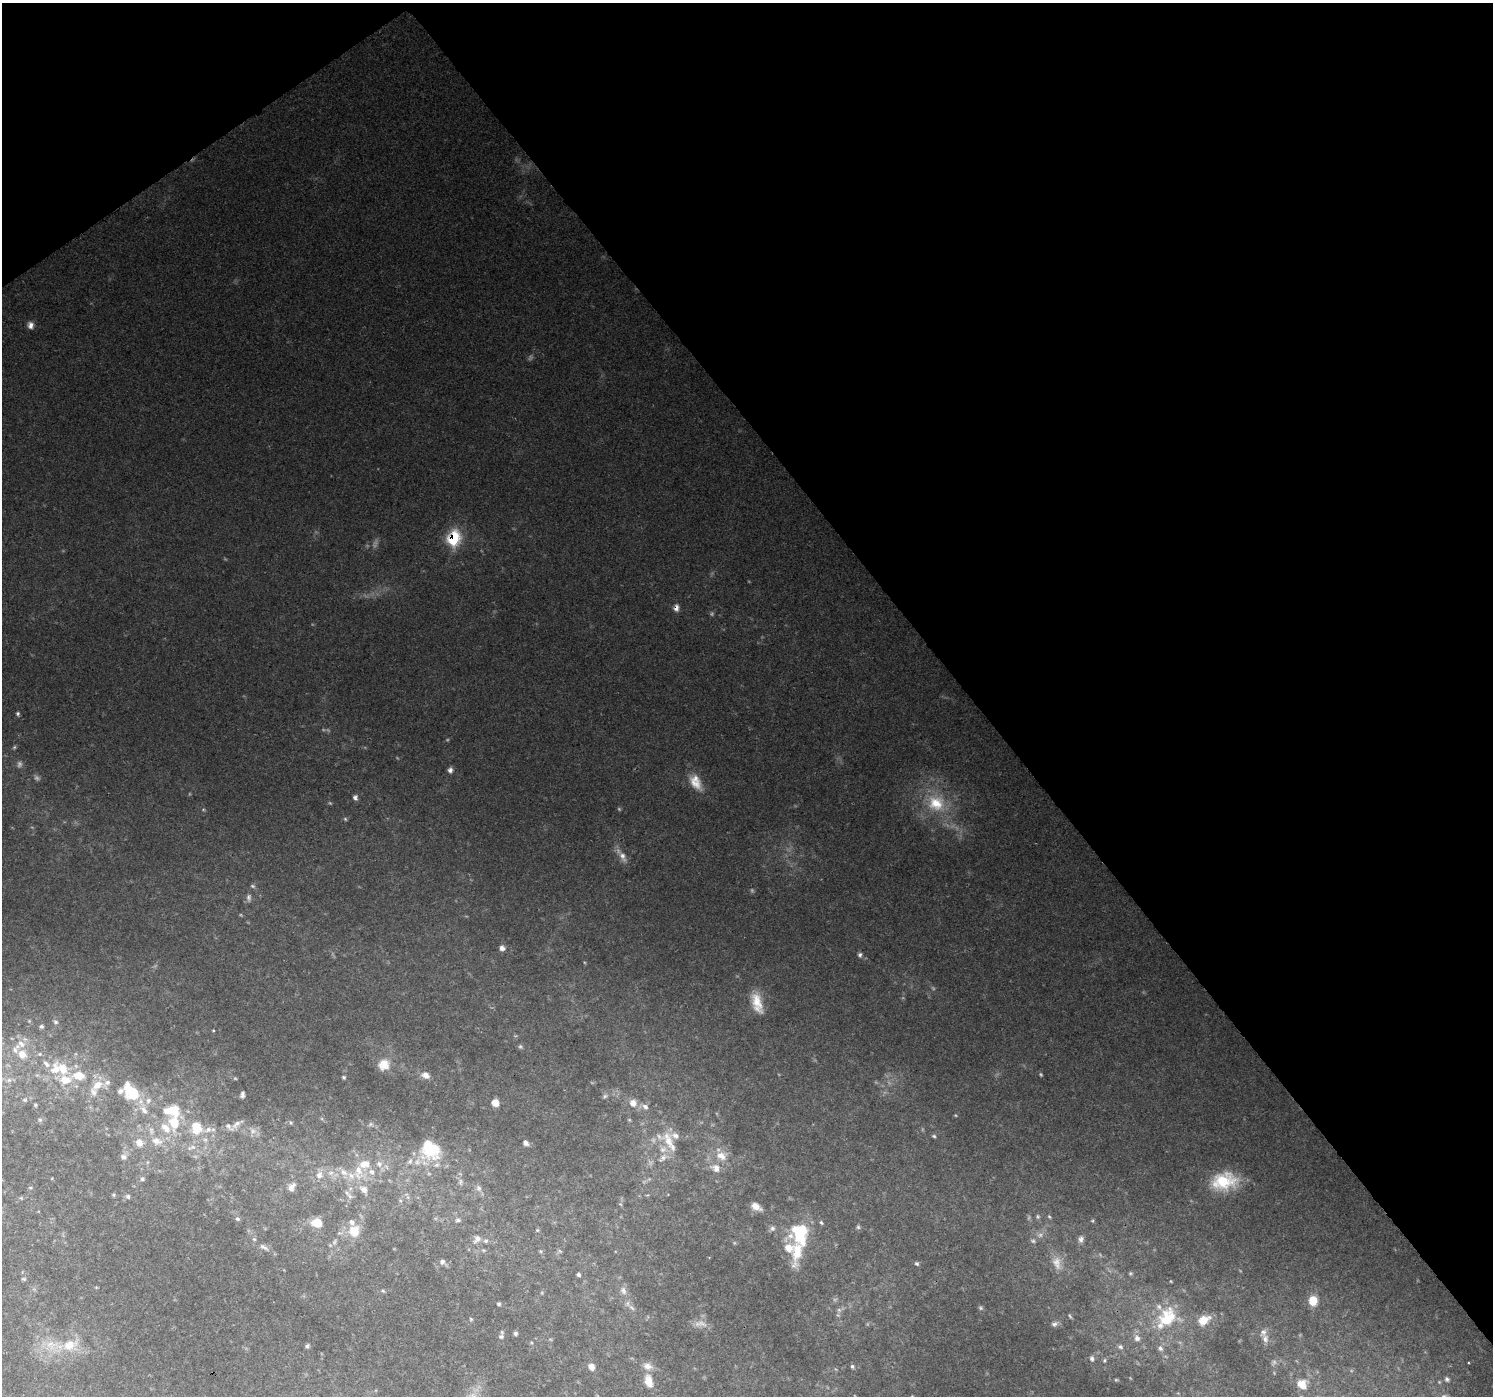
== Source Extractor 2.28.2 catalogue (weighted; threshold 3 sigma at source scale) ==
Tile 3 of 4 x 4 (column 3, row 1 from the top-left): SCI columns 2982-4472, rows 4314-5707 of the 5964 x 5901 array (HDU 1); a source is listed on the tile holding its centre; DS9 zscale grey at full resolution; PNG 1495 x 1398 px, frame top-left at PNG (2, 3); no overlay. Shown black and unused: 38% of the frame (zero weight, under 2 of 3 exposures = <1% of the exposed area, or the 3 px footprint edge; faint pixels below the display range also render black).
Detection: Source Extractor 2.28.2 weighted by HDU 2 'WHT'; one run over the whole footprint, this tile lists its part. Background 0.123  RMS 0.0074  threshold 0.0334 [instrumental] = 3 sigma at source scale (4.5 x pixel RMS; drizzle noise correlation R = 1.50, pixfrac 1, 0.0396/0.0396 arcsec/px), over >= 5 px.
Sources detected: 188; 28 too faint to see at this stretch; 1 inside a brighter object's white glare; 1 cosmic-ray / hot-pixel residue — not listed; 35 inside a brighter listed object's ellipse — not listed separately; the other 123 listed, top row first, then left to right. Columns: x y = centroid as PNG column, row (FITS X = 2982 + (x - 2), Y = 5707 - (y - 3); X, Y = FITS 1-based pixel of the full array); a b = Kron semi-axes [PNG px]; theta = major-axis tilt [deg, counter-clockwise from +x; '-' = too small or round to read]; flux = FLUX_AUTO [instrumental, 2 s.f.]
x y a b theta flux
31 325 8 7 - 4.5
453 539 11 8 74 62
676 608 9 7 82 3.9
18 714 6 5 - 1.4
450 770 7 6 - 2.8
695 782 24 14 -61 14
355 797 7 6 - 2.3
936 803 28 24 -27 38
623 857 18 9 -62 6.9
249 898 11 7 -87 2.9
502 948 7 7 - 3.5
860 955 6 5 - 2
757 1003 28 12 -73 16
29 1021 5 4 - 0.81
55 1022 7 6 - 1.8
41 1026 6 5 - 1.7
213 1030 4 3 - 0.68
520 1047 6 5 - 1.3
22 1054 14 12 -54 9.9
46 1064 12 6 -49 3.8
384 1064 16 15 - 12
63 1068 22 13 -53 18
425 1075 12 9 -22 5.1
344 1077 5 5 - 1.2
9 1080 6 6 - 2.4
97 1085 17 12 37 12
131 1092 24 15 -51 33
242 1095 7 4 81 2.2
605 1096 8 6 45 1.8
25 1100 8 5 45 1.7
495 1103 7 7 - 7.1
633 1103 11 10 - 7.1
35 1105 5 4 - 0.93
645 1107 10 8 -35 3.9
40 1120 6 5 - 1.5
629 1120 5 4 - 0.88
174 1123 19 12 -83 23
291 1123 5 4 - 0.96
236 1124 19 7 35 4.3
370 1124 7 5 47 1.5
196 1128 19 15 -87 20
253 1131 11 9 -44 4.3
934 1136 6 5 - 1.3
157 1141 17 12 -15 12
668 1141 28 13 -68 18
139 1142 11 10 - 7.3
526 1143 7 6 - 3
191 1147 15 7 16 5
430 1150 27 23 -35 40
722 1156 17 13 -17 12
123 1157 9 8 - 3
410 1161 11 7 63 3.8
379 1164 10 9 - 5.1
715 1168 15 11 -28 8.7
358 1171 26 18 -74 23
331 1173 9 7 2 4.2
319 1175 12 11 - 6.8
142 1179 7 6 - 1.8
1224 1181 28 18 9 34
461 1182 10 6 -87 2.5
291 1187 12 8 59 5.2
30 1188 6 4 0 0.95
479 1188 10 8 -74 3.4
113 1195 5 5 - 0.95
128 1196 6 6 - 1.8
350 1196 12 6 -45 3.7
21 1198 6 5 - 1.1
400 1201 6 4 -2 1.2
620 1204 5 4 - 0.92
756 1207 12 7 -31 6.5
1038 1217 7 6 - 1.5
1049 1217 6 4 -52 1
238 1219 6 6 - 1.8
458 1220 8 7 - 2.3
1092 1221 5 5 - 0.91
316 1223 12 10 -12 13
821 1223 6 4 -49 1.3
858 1227 6 5 - 1.5
772 1228 7 7 - 2.4
537 1230 5 4 - 0.97
354 1231 14 13 - 17
800 1233 27 19 -83 43
477 1239 14 9 57 5.8
1081 1239 9 6 70 3.4
1033 1241 7 5 -15 1.7
334 1242 10 5 55 2.5
264 1247 18 7 -31 4.8
483 1250 7 5 -11 1.4
540 1251 5 5 - 1.1
560 1251 6 4 -44 1.2
442 1262 11 8 -43 3.1
1057 1263 22 12 -69 11
917 1264 6 5 - 1.5
578 1275 5 4 - 1.5
24 1279 7 5 -14 1.3
96 1287 5 3 - 0.62
383 1291 6 4 -44 0.94
623 1291 12 8 -69 4
1313 1301 8 6 89 23
499 1304 5 4 - 1.3
632 1308 11 5 -45 2.7
981 1308 7 6 - 1.5
1070 1316 7 4 -64 1.1
1167 1318 29 22 60 37
471 1319 6 4 -47 1
1203 1320 16 10 30 12
1054 1324 9 6 20 2.9
515 1333 6 5 - 1.7
501 1337 8 7 - 2.4
1137 1338 10 9 - 4.5
1265 1339 12 9 -85 4.8
70 1345 25 16 15 22
307 1346 6 5 - 1.6
1120 1347 8 6 -18 2.2
1160 1348 9 6 -56 2.7
1092 1359 8 6 -77 2.6
1104 1360 7 5 58 1.4
647 1366 13 10 -17 5.5
852 1366 6 4 -74 1.5
591 1367 8 7 - 4.8
1447 1379 7 6 - 2
649 1381 15 9 -76 9.5
1302 1384 15 14 - 12
Overlapping masked pixels (flux is a lower limit): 2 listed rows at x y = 453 539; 676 608
Isophote crosses this tile's border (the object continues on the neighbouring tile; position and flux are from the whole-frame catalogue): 1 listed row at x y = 22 1054